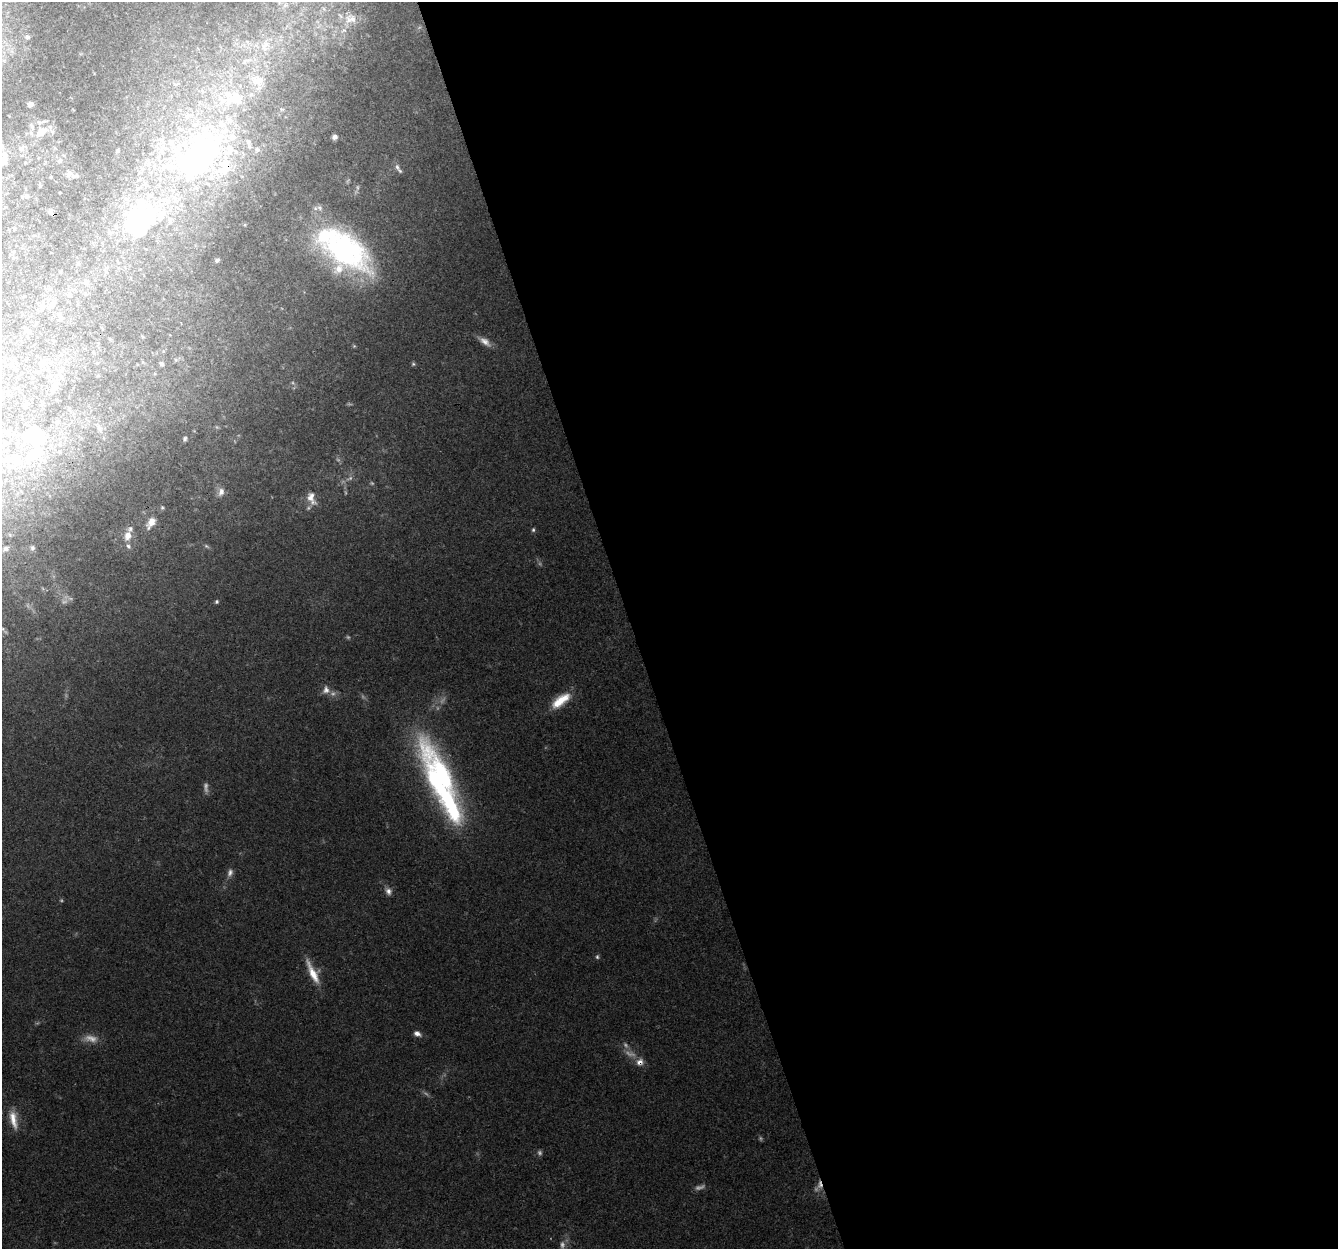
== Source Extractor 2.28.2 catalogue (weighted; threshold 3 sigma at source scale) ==
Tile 8 of 4 x 4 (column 4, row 2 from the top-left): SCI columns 4010-5345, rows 2612-3858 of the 5345 x 5167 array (HDU 1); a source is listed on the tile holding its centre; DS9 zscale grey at full resolution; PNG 1340 x 1251 px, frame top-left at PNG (2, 2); no overlay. Shown black and unused: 53% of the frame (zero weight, under 3 of 4 exposures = <1% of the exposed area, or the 3 px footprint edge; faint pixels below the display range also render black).
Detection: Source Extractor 2.28.2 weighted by HDU 2 'WHT'; one run over the whole footprint, this tile lists its part. Background 0.0796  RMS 0.0052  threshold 0.0236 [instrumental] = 3 sigma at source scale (4.5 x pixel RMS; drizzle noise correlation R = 1.50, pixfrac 1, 0.0396/0.0396 arcsec/px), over >= 5 px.
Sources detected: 111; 21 too faint to see at this stretch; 4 inside a brighter object's white glare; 1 cosmic-ray / hot-pixel residue — not listed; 24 inside a brighter listed object's ellipse — not listed separately; the other 61 listed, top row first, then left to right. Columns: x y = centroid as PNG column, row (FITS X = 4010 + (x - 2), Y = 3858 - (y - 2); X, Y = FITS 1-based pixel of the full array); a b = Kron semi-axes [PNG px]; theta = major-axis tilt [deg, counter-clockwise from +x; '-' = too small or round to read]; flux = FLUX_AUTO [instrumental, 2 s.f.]
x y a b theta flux
285 5 14 9 48 5.6
324 9 10 8 -46 3.7
350 19 22 21 - 16
27 37 5 4 - 0.96
247 42 9 6 -37 2.5
265 45 22 13 68 13
245 62 9 8 - 3.5
257 80 23 16 -24 14
202 91 7 4 -46 1.2
229 100 21 18 61 17
30 104 5 4 - 1.9
32 126 7 5 -63 1
41 132 18 10 35 5.8
334 137 6 5 - 2.2
21 148 9 6 43 1.7
5 155 9 7 -64 3.2
192 163 83 48 5 180
397 167 10 6 -73 2.1
74 176 11 5 5 1.4
27 196 5 5 - 0.82
137 224 43 30 56 76
344 249 65 30 -35 120
217 260 6 4 30 1.1
86 282 9 7 53 1.7
52 304 13 7 54 2.5
61 318 5 5 - 0.83
28 331 6 5 - 0.98
485 341 19 8 -35 4.5
354 346 5 5 - 0.63
42 364 9 7 -16 2.2
161 364 5 4 - 1.5
413 364 5 5 - 0.89
26 405 6 4 72 0.88
99 429 13 6 -64 3.2
8 432 9 7 15 1.7
34 434 23 22 - 20
185 439 5 4 - 1.1
2 446 6 5 - 0.96
60 452 5 3 - 0.46
8 460 10 6 10 2.4
221 492 12 9 69 3.6
311 498 20 11 -68 6.5
162 508 6 4 -45 0.81
151 522 14 8 57 6.1
533 530 6 4 76 0.94
128 535 14 9 77 5.6
206 546 7 5 -36 0.98
32 548 6 6 - 1.1
6 549 6 6 - 1.3
217 601 5 4 - 0.95
3 629 7 4 -46 1.1
326 690 11 10 - 3.6
561 700 27 11 37 13
450 802 169 22 -65 98
230 873 11 7 76 2.7
388 891 11 8 -51 2.8
597 957 6 5 - 1
313 972 31 9 -64 11
417 1034 9 6 -25 2.8
640 1062 11 10 - 4.1
13 1119 26 9 -77 8.4
Overlapping masked pixels (flux is a lower limit): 2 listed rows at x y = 450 802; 640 1062
Isophote crosses this tile's border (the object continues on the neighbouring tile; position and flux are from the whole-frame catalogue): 2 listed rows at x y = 285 5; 2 446
Unlisted compact peaks at least as high as the median listed source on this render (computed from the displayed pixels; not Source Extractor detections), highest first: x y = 293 383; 350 404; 37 1023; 194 431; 66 696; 216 427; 176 360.